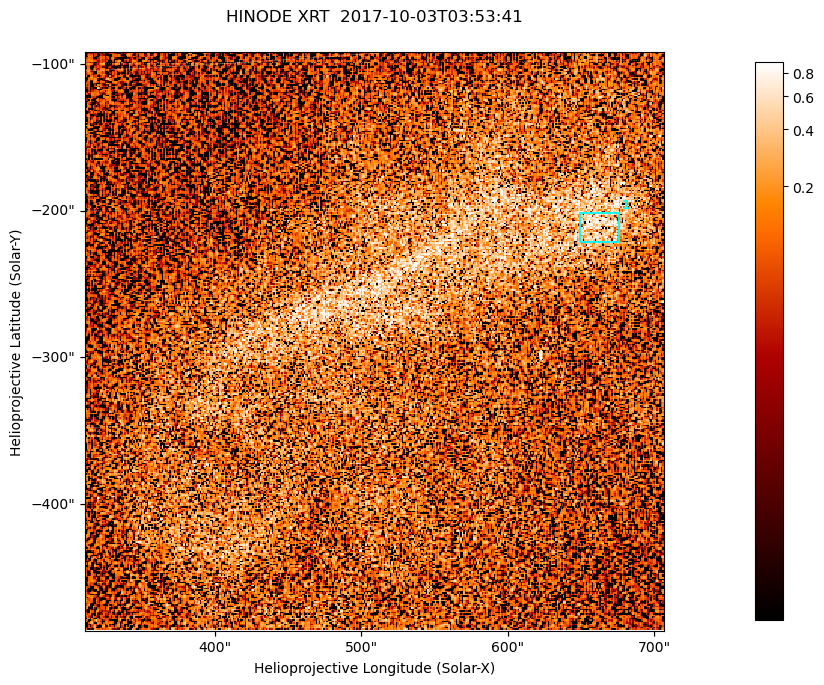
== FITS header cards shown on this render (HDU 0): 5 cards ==
TELESCOP= 'HINODE  '           /
INSTRUME= 'XRT     '           /
DATE_OBS= '2017-10-03T03:53:41.773' /
CTYPE1  = 'Solar-X '           /
CTYPE2  = 'Solar-Y '           /

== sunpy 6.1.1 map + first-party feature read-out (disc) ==
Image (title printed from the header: HINODE XRT  2017-10-03T03:53:41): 384 x 384 px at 1.03 arcsec/px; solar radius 958 arcsec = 932 px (partial field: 5.4% of the solar disc is inside the frame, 100% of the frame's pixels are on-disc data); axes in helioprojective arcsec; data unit not stated in the header (colour bar unlabelled)
Orientation: roll -0.357 deg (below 1 deg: not rotated)
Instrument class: DISC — disc imager (sunpy class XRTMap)
Bright regions (active regions / flare kernels): reference = the on-disc median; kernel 3 px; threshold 5 sigma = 0.388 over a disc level ~0.098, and >= 1.15x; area >= 147 px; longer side >= 5 px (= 5.1 arcsec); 1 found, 1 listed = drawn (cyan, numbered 1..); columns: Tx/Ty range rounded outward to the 5 arcsec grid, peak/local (2 s.f.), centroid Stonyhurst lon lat
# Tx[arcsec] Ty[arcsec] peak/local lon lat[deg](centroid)
1 650..680 -225..-200 8.7 +44 -8